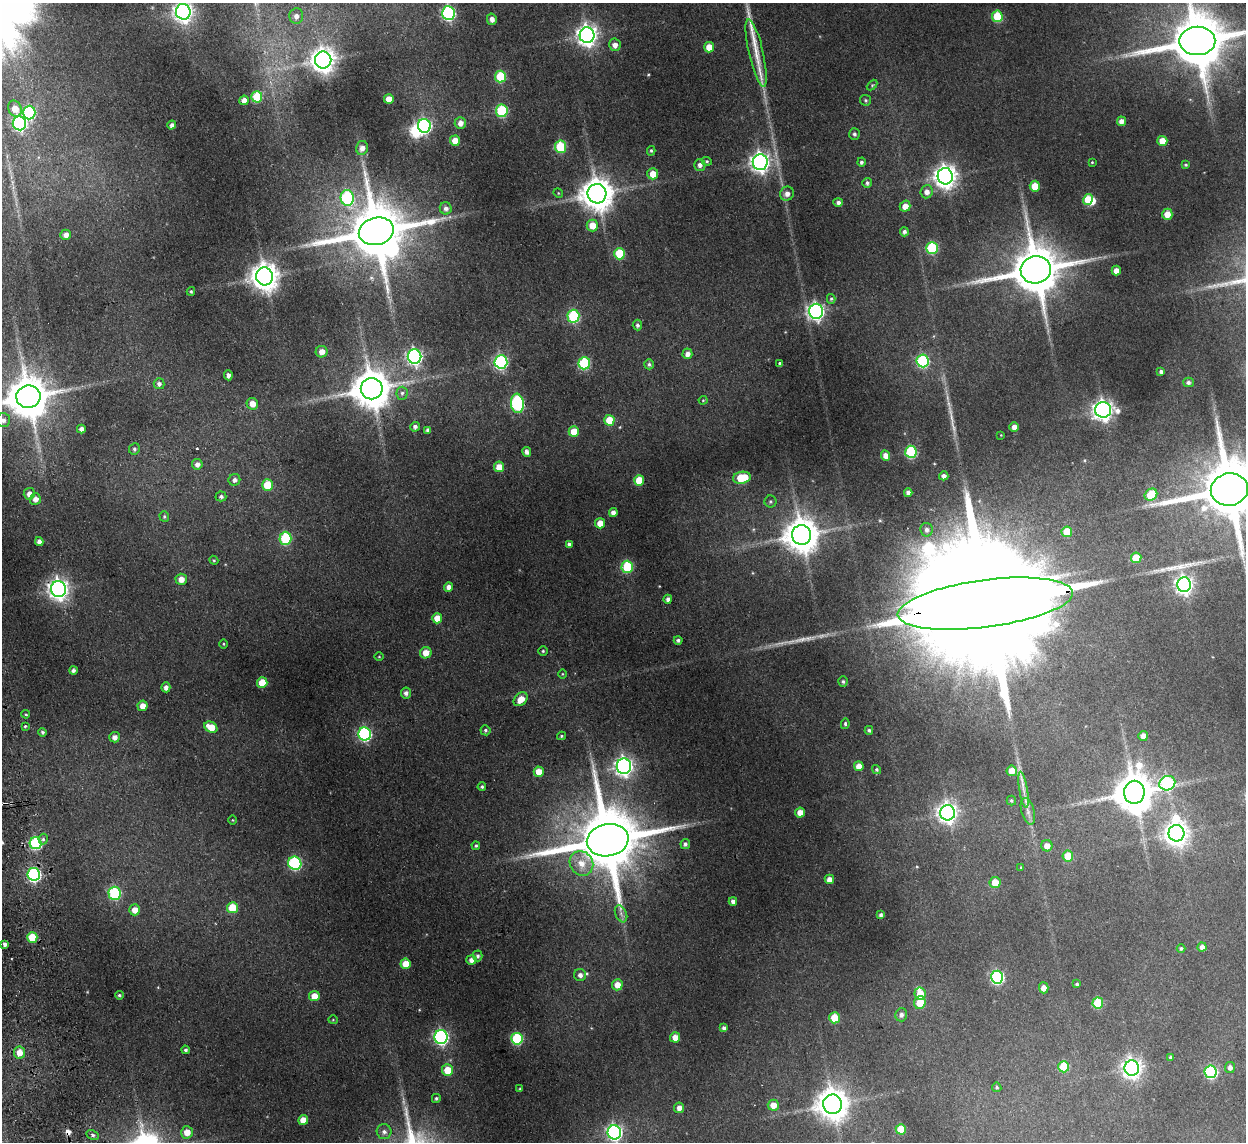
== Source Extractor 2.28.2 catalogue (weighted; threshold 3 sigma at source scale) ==
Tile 7 of 4 x 4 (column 3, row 2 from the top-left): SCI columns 2543-3786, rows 2433-3572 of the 5083 x 4981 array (HDU 1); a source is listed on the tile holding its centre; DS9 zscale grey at full resolution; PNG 1248 x 1144 px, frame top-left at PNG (2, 3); each listed source drawn as its Kron ellipse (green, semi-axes under 4 px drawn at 4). Shown black and unused: <1% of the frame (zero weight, under 2 of 3 exposures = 3% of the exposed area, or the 3 px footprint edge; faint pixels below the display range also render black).
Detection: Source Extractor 2.28.2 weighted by HDU 2 'WHT'; one run over the whole footprint, this tile lists its part. Background 0.186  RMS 0.015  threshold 0.0658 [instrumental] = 3 sigma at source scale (4.5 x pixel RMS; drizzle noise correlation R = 1.50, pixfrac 1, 0.05/0.05 arcsec/px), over >= 5 px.
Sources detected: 245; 1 too faint to see at this stretch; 6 inside a brighter object's white glare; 3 cosmic-ray / hot-pixel residue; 3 long thin detections or spike segments (spike, bleed or trail) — neither listed nor drawn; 1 inside a brighter listed object's ellipse — not listed separately; the other 231 listed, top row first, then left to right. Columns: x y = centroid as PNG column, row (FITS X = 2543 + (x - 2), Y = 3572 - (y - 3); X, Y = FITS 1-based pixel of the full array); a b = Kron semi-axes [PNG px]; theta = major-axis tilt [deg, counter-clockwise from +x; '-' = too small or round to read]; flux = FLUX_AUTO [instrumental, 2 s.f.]
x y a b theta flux
183 12 8 7 - 690
448 13 7 6 - 260
296 16 8 7 - 7.4
997 16 5 5 - 68
492 19 5 5 - 7.2
587 35 8 7 - 890
1197 41 18 14 0 11000
615 45 6 5 - 8.9
709 47 5 5 - 22
756 53 35 7 -77 24
323 60 8 8 - 1300
500 76 6 5 - 75
872 85 6 4 45 1.9
257 97 5 5 - 59
389 99 5 5 - 15
244 100 5 4 - 7.6
866 100 6 5 - 2.5
15 109 8 6 -66 14
502 111 6 6 - 110
29 113 7 6 - 140
1121 121 5 4 - 7.3
19 123 7 6 - 260
460 123 6 5 - 8.7
172 125 4 4 - 4.5
424 126 7 6 - 240
854 134 6 5 - 3.4
455 141 5 5 - 16
1162 141 5 5 - 22
560 147 6 5 - 68
362 148 7 6 - 7.8
651 151 5 4 - 2
707 161 5 4 - 2
760 162 8 7 - 700
861 162 4 4 - 3.5
1092 162 4 4 - 1.4
700 165 6 6 - 6
1186 165 3 3 - 1.9
653 174 5 5 - 21
945 176 8 7 - 1200
867 183 5 4 - 3.2
1035 186 5 5 - 28
927 192 6 6 - 9
558 193 5 4 - 1.5
597 194 9 9 - 2700
787 194 7 6 - 7.8
347 198 8 6 -82 160
1088 199 5 4 - 39
838 202 5 4 - 4.1
905 206 5 5 - 12
446 208 6 6 - 5.5
1167 214 5 5 - 15
592 226 6 6 - 19
376 231 18 13 15 10000
904 232 4 4 - 4.1
66 235 5 5 - 7.8
932 248 6 5 - 110
620 254 5 5 - 60
1036 270 15 13 13 7600
1116 270 5 4 - 12
265 276 9 8 - 1900
191 291 4 4 - 1.8
831 299 5 4 - 2
816 311 7 7 - 490
573 316 6 6 - 120
637 325 5 5 - 3.7
322 352 6 6 - 10
687 354 5 5 - 7.4
415 357 7 7 - 380
923 361 6 6 - 160
501 362 7 6 - 240
584 363 6 6 - 120
649 364 5 4 - 3
780 364 3 3 - 7.8
1161 371 4 3 - 3.6
228 375 5 4 - 5
1188 382 5 4 - 3.7
159 384 5 5 - 4.3
372 389 11 10 - 4100
402 393 6 5 - 3.5
28 397 12 11 - 5400
703 400 4 4 - 1.3
517 403 9 6 -83 190
252 404 6 5 - 14
1103 410 8 8 - 850
3 420 7 7 - 5.6
609 420 5 5 - 31
415 427 5 5 - 4
1014 427 4 4 - 7.8
81 429 4 4 - 6.1
428 430 4 4 - 4.3
574 432 5 5 - 24
1001 435 3 3 - 0.87
134 449 6 5 - 2.9
527 452 5 4 - 5
911 452 6 5 - 120
885 456 6 4 -66 9.3
197 464 5 5 - 6.4
499 467 5 5 - 18
944 476 5 4 - 5.6
742 478 9 6 11 56
234 480 6 6 - 5.3
639 480 5 5 - 32
267 485 6 5 - 33
1229 490 19 16 13 13000
908 493 4 4 - 5.7
29 494 6 5 - 8.3
1151 495 7 5 41 49
221 496 5 5 - 3.3
35 499 6 5 - 9
770 501 6 6 - 2.6
613 512 4 4 - 6.4
164 517 5 4 - 2.1
600 523 5 5 - 16
927 530 7 6 - 5.6
1067 532 5 5 - 35
802 535 10 9 - 3100
285 538 6 6 - 91
39 541 4 4 - 6.3
569 544 4 4 - 3.6
1136 558 5 5 - 40
214 560 5 4 - 1.7
627 567 6 5 - 69
181 579 5 5 - 11
1184 585 7 7 - 590
448 587 5 4 - 6.7
58 589 8 7 - 770
668 599 4 4 - 5.6
985 604 88 23 7 120000
437 618 5 5 - 21
678 640 4 4 - 3.4
223 644 4 3 - 1.4
543 651 4 4 - 1.9
426 653 6 5 - 15
379 657 5 3 - 1.3
73 670 4 4 - 4.7
562 674 5 3 - 1.2
843 681 5 4 - 2.6
262 682 5 5 - 27
166 687 5 4 - 5.9
406 693 5 5 - 5.1
521 699 8 5 44 17
143 706 5 5 - 12
26 714 4 3 - 1.7
845 724 5 4 - 2.2
25 726 3 3 - 2.6
211 727 7 5 -29 24
485 730 5 5 - 2.8
869 730 4 4 - 2.4
42 732 4 4 - 2.5
365 734 6 6 - 210
561 736 4 3 - 1.9
1143 736 5 4 - 10
114 737 5 5 - 6.5
624 766 8 7 - 610
859 766 5 4 - 13
877 770 5 4 - 2.5
1012 771 5 5 - 19
539 772 5 5 - 20
1167 783 8 7 - 170
482 787 4 4 - 2.4
1023 790 18 4 -81 9.9
1134 792 11 10 - 4400
1011 800 5 4 - 2.4
1028 811 14 6 -75 8.3
800 812 5 5 - 14
948 813 7 7 - 730
232 820 4 3 - 1.1
1176 833 8 8 - 1100
43 839 5 4 - 3.7
608 840 21 16 10 16000
36 843 6 6 - 150
685 844 5 4 - 3.8
476 846 4 4 - 2.3
1047 846 5 5 - 12
1068 856 5 5 - 36
295 863 7 6 - 180
581 863 13 11 -55 20
1021 867 4 4 - 1.4
34 874 6 6 - 250
829 879 4 4 - 9.8
995 882 5 5 - 22
114 893 6 6 - 140
733 901 4 4 - 5.5
232 908 5 5 - 38
135 910 5 5 - 12
621 914 9 5 -66 5
881 915 4 3 - 4
32 937 5 5 - 42
5 944 4 3 - 4
1202 947 5 4 - 5.8
1181 948 4 4 - 3
478 956 5 4 - 3.2
471 960 5 5 - 7.2
406 964 5 5 - 23
580 975 6 6 - 6.4
997 977 6 6 - 210
1077 984 4 4 - 2.6
617 985 5 5 - 15
1044 988 5 5 - 9.5
920 994 6 5 - 19
119 995 4 3 - 2.1
314 996 5 5 - 16
920 1002 6 5 - 26
1098 1003 5 5 - 60
901 1015 6 6 - 5.2
835 1018 5 5 - 44
333 1020 4 4 - 1.4
724 1028 4 4 - 5.1
441 1037 7 6 - 310
675 1037 5 5 - 14
517 1039 6 5 - 110
185 1050 4 4 - 2.4
19 1052 6 5 - 15
1170 1057 4 4 - 2.6
1064 1067 5 5 - 64
1230 1067 5 5 - 5.5
1132 1068 7 7 - 740
447 1070 6 5 - 26
1211 1072 6 6 - 170
997 1087 5 5 - 2.3
520 1089 3 3 - 1.4
436 1098 4 4 - 2.5
832 1104 10 9 - 2200
773 1105 5 5 - 13
679 1108 5 5 - 8.1
303 1120 5 5 - 16
901 1129 5 5 - 39
187 1132 6 6 - 16
384 1132 7 7 - 5.6
614 1132 7 6 - 380
93 1135 6 4 -28 2.9
Overlapping masked pixels (flux is a lower limit): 3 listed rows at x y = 58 589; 985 604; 114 893
Isophote crosses this tile's border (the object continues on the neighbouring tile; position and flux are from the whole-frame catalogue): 6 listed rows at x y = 183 12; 1197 41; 28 397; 3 420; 1229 490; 614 1132